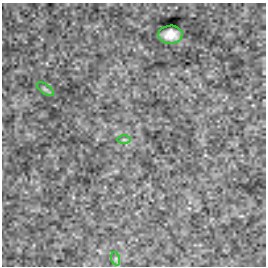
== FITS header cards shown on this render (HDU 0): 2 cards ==
NAXIS1  =                  264
NAXIS2  =                  264

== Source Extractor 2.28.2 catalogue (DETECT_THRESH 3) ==
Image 264 x 264 px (HDU 0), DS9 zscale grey, 1 PNG px = 1 image px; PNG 268 x 268 px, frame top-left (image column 1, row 264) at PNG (2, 3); each listed source drawn as its Kron ellipse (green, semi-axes under 4 px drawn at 4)
Background -5.51e-34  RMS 1.4e-32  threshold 4.14e-32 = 3 sigma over >= 5 px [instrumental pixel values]
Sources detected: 4; all 4 listed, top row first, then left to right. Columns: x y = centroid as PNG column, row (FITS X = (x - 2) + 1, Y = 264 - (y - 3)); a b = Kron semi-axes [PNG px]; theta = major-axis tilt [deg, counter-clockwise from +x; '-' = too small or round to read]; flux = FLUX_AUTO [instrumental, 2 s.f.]
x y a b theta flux
170 35 12 9 2 1.0e-29
45 89 10 4 -35 2.2e-30
124 140 6 4 0 1.5e-30
116 259 7 4 -72 1.7e-30